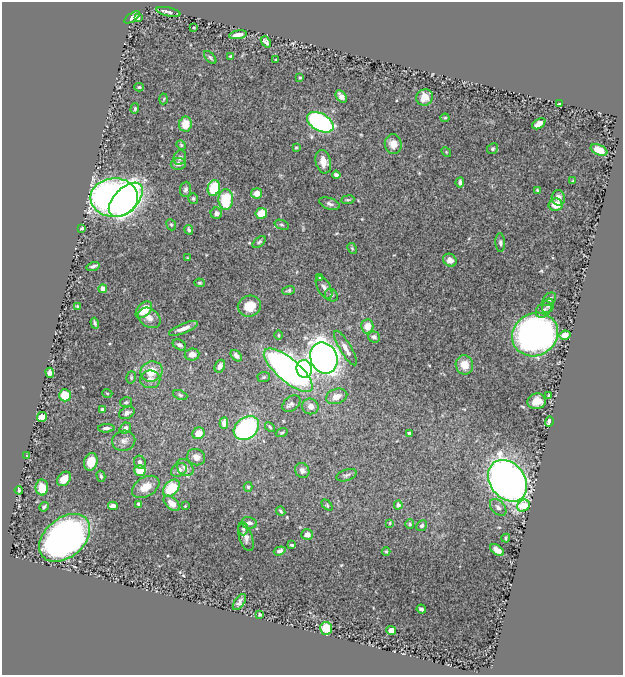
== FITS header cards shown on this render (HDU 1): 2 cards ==
NAXIS1  =                  621
NAXIS2  =                  673

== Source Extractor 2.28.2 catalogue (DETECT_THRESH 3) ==
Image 621 x 673 px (HDU 1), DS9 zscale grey, 1 PNG px = 1 image px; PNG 625 x 677 px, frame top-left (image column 1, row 673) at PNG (2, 2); each listed source drawn as its Kron ellipse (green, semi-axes under 4 px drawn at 4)
Background 1.33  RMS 0.028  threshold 0.084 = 3 sigma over >= 5 px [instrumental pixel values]
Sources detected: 157; all 157 listed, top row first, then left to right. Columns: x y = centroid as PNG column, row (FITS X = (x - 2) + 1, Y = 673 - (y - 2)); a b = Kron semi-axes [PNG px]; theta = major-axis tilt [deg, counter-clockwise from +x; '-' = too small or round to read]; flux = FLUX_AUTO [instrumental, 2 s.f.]
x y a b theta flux
168 12 12 4 -12 5.1
132 17 9 4 35 6.1
138 18 4 3 - 3.6
194 28 3 2 - 1.7
238 35 9 3 10 11
266 42 6 4 -50 5.3
230 56 4 2 - 2.1
210 57 8 4 -47 3.3
276 60 3 3 - 1.9
300 78 4 3 - 1.9
139 87 4 4 - 2.4
341 96 7 4 -51 8.9
424 97 8 8 - 22
164 99 5 3 - 1.6
559 103 3 2 - 1.6
135 109 5 4 - 2.7
445 118 4 4 - 2.1
320 122 14 8 -28 310
185 124 7 6 - 25
539 124 7 4 32 11
393 144 10 8 -80 18
181 145 5 4 - 2.2
296 147 4 3 - 1.9
492 149 6 5 - 3.7
599 150 9 5 -23 24
446 152 5 4 - 2.5
180 158 7 6 - 4.8
323 162 12 7 -77 18
178 164 7 6 - 9.5
336 175 4 4 - 5.8
573 181 4 3 - 1.8
460 182 5 3 - 4.8
214 188 8 6 71 73
186 189 8 5 85 4.7
538 191 4 3 - 3.3
257 193 5 5 - 15
114 198 24 19 1 1300
193 198 5 5 - 3.1
558 198 8 6 -81 8.5
126 200 21 11 45 440
226 200 10 7 89 65
348 200 6 3 7 2.2
329 204 11 5 -19 6.3
556 205 7 6 - 22
216 213 6 5 - 5.6
261 213 6 5 - 31
171 225 6 4 -67 2.7
282 225 7 4 -18 3.5
82 228 3 3 - 2.8
189 230 5 4 - 3.7
259 242 7 4 40 3.8
500 243 9 4 -86 4.2
352 248 5 3 - 2.2
187 258 3 2 - 1.2
450 260 7 6 - 12
93 266 6 3 17 4.4
320 278 3 2 - 2
200 283 5 4 - 2.2
324 288 13 6 -61 8.5
103 289 4 4 - 9.7
289 290 6 4 19 3.1
331 295 7 6 - 3.8
549 299 8 5 41 6.1
78 306 3 3 - 2.9
249 306 12 10 20 32
548 306 7 5 63 4.5
144 310 10 6 47 32
544 310 9 6 48 8.2
149 318 12 9 -33 13
95 323 5 3 - 2.9
367 326 7 6 - 21
183 328 15 5 22 13
535 334 23 21 31 720
279 335 5 3 - 2.1
565 335 6 4 12 18
374 337 6 5 - 5.8
179 345 7 5 -30 5.6
345 348 20 5 -59 14
192 354 7 6 - 13
236 356 7 4 -46 8.7
324 358 16 13 -67 1300
464 365 9 8 - 24
220 366 7 5 65 8.3
304 369 9 7 -77 230
288 370 30 11 -41 720
151 371 11 10 - 33
50 373 5 4 - 6.6
131 377 6 4 73 2.7
264 377 6 5 - 3
150 379 10 9 - 11
107 393 5 3 - 1.8
65 395 6 6 - 46
180 395 7 4 -21 3.3
549 395 3 3 - 3
337 396 11 7 18 16
537 401 9 8 - 21
126 402 6 5 - 3.4
291 404 10 7 38 5.8
310 406 8 8 - 11
102 409 3 3 - 2.9
127 413 8 5 26 8.3
42 417 5 5 - 15
549 421 5 3 - 9.9
224 423 5 4 - 11
270 427 6 3 -46 2.4
106 428 8 4 2 6.1
125 428 6 5 - 9.1
246 428 14 10 37 330
199 433 6 5 - 21
282 433 6 3 21 2.3
409 433 4 3 - 2.8
124 441 11 10 - 11
27 456 4 2 - 1.1
196 457 9 8 - 12
91 462 9 6 73 33
140 462 6 5 - 6.6
185 467 9 7 -46 9.8
179 470 8 6 31 8.4
140 471 5 5 - 33
302 471 8 7 - 7.6
347 475 10 5 19 4.6
101 476 5 3 - 3
64 479 8 6 48 15
507 481 23 17 -53 1200
42 487 8 6 -89 32
146 487 15 9 31 26
248 487 5 4 - 2.9
171 488 10 6 46 63
19 490 4 3 - 3
172 503 10 5 -42 17
139 504 4 3 - 5.1
327 505 6 4 -46 2.5
398 505 4 4 - 4.9
113 506 5 4 - 11
185 506 4 3 - 1.6
523 506 7 5 38 46
44 507 5 3 - 3.6
498 507 10 6 -47 7.4
281 511 5 3 - 2.8
249 523 8 5 -12 6.3
390 523 4 2 - 1.5
410 524 5 4 - 2.3
422 526 6 5 - 4.6
243 529 6 4 -88 3.5
307 535 6 5 - 7.6
246 537 15 6 -70 8
65 538 29 19 40 960
506 538 4 4 - 2.6
292 545 3 3 - 2.6
497 550 8 4 -34 14
280 551 6 4 19 6
386 552 4 3 - 1.7
239 602 9 5 55 6.5
421 609 5 3 - 4.3
260 614 4 3 - 3.1
326 628 6 6 - 46
391 631 5 4 - 13